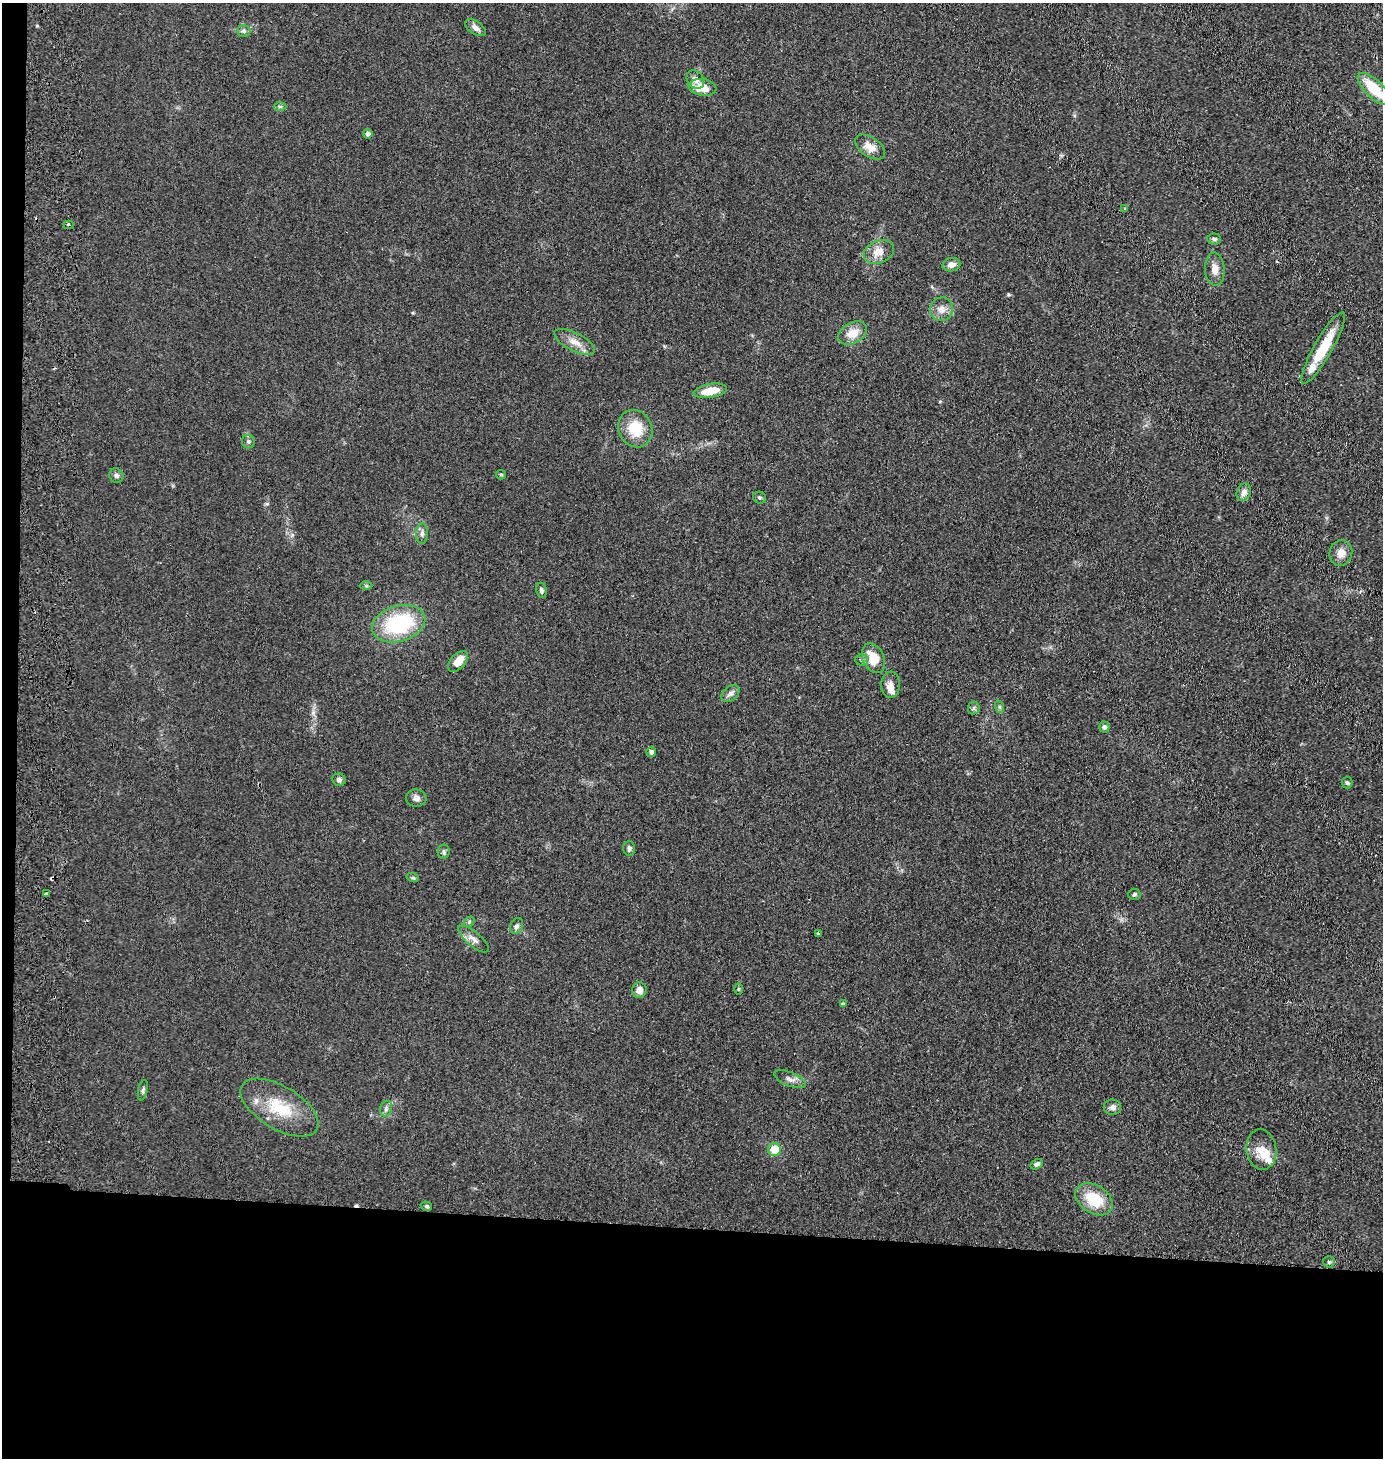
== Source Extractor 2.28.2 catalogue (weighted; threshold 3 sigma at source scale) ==
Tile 7 of 3 x 3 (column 1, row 3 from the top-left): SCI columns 159-1539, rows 5-1460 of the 4503 x 4376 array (HDU 1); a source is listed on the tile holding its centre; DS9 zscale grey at full resolution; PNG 1385 x 1460 px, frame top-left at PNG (2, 3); each listed source drawn as its Kron ellipse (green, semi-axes under 4 px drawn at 4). Shown black and unused: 17% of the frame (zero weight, under 2 of 3 exposures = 3% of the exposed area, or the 3 px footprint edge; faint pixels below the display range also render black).
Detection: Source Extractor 2.28.2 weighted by HDU 2 'WHT'; one run over the whole footprint, this tile lists its part. Background 0.14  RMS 0.011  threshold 0.0495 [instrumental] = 3 sigma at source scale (4.5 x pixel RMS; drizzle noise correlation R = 1.50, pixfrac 1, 0.05/0.05 arcsec/px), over >= 5 px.
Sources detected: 71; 3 cosmic-ray / hot-pixel residue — neither listed nor drawn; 3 inside a brighter listed object's ellipse — not listed separately; the other 65 listed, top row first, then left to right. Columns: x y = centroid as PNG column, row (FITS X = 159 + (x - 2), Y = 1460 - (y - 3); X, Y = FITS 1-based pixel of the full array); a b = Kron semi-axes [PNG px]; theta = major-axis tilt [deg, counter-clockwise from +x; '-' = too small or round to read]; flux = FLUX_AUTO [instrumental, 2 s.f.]
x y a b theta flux
475 28 12 6 -34 6.1
244 31 7 6 - 2.9
695 80 10 7 -51 6.2
703 87 14 8 -10 20
1374 89 21 9 -44 39
280 106 6 4 0 1.8
368 134 5 4 - 4
870 147 17 9 -34 13
1124 209 3 2 - 1.5
69 225 5 3 - 3.3
1214 239 7 5 -3 2.4
879 252 16 11 23 13
951 265 9 6 11 6.4
1215 269 16 10 -86 9.9
942 309 12 11 - 8.8
853 333 15 10 29 16
575 342 22 9 -27 12
1323 348 41 9 60 41
710 391 17 7 9 21
635 429 19 16 -64 32
248 442 7 6 - 2.5
501 475 5 4 - 1.6
116 476 7 7 - 3.2
1244 492 9 6 70 6.3
759 498 7 6 - 2.1
422 534 10 6 89 4
1341 553 13 11 75 9.9
366 585 6 4 -1 1.6
541 590 7 5 -80 3.2
399 624 27 18 16 90
873 658 15 10 -66 21
862 660 6 5 - 2.5
458 661 12 7 48 13
891 685 13 9 85 7.2
730 694 10 7 39 4.3
1000 707 6 4 -70 1.7
974 708 6 5 - 2.3
1104 727 5 5 - 2.8
651 752 5 4 - 2.9
339 780 7 6 - 3.6
1347 783 6 5 - 1.8
416 798 10 8 -1 5
629 848 7 6 - 3.4
444 852 7 6 - 2.5
413 878 6 4 -18 1.5
46 894 4 3 - 8.8
1134 894 6 5 - 2.2
469 922 6 4 49 1.6
517 926 8 6 65 3.2
818 933 3 3 - 1.9
473 939 19 7 -40 7.1
738 989 5 3 - 1.2
639 990 8 7 - 7.6
843 1004 4 3 - 3.1
790 1079 17 7 -22 6.2
143 1090 10 5 78 2.7
1112 1107 9 7 1 4.1
279 1108 43 21 -31 49
386 1109 8 6 71 3.2
774 1149 6 6 - 22
1261 1150 20 15 -82 17
1037 1164 6 4 32 3.2
1094 1199 20 14 -33 37
426 1206 6 4 -15 1.8
1329 1262 6 5 - 1.9
Isophote crosses this tile's border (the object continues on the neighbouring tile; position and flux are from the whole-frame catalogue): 1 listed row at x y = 1374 89